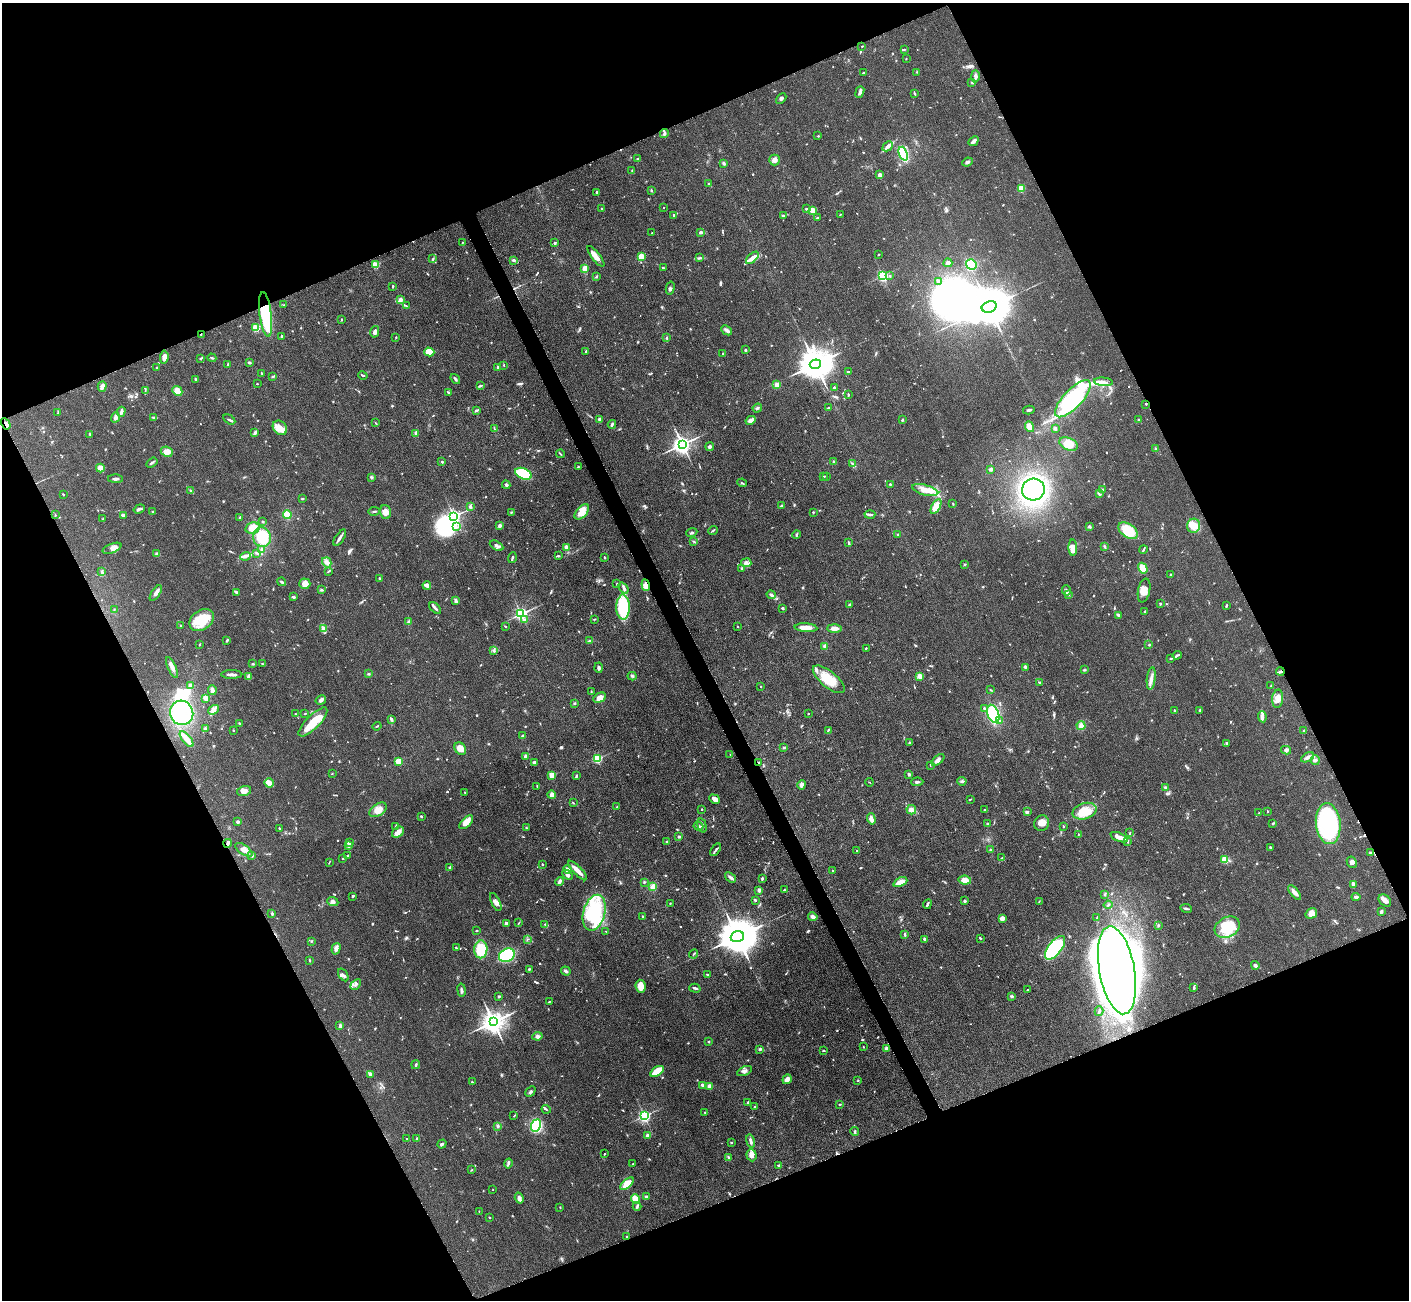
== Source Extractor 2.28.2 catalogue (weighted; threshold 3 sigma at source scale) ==
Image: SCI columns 17-5643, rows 298-5486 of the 5660 x 5649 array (HDU 1 of 3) = the unmasked area's bounding box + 8 px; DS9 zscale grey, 4 x 4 block average (1 PNG px = mean of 4 x 4 image px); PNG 1411 x 1302 px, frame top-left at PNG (2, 3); each listed source drawn as its Kron ellipse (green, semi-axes under 4 px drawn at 4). Shown black and unused: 44% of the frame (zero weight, under 3 of 4 exposures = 2% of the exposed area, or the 3 px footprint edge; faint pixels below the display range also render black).
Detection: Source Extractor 2.28.2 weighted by HDU 2 'WHT'. Background 0.0466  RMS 0.0052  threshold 0.0235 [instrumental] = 3 sigma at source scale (4.5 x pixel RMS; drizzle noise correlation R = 1.50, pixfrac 1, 0.05/0.05 arcsec/px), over >= 5 px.
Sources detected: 927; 4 too faint to see at this stretch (4 x 4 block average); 9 inside a brighter object's white glare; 7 cosmic-ray / hot-pixel residue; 1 long thin detection or spike segment (spike, bleed or trail) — neither listed nor drawn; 21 coinciding with a brighter row at this scale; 33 inside a brighter listed object's ellipse — not listed separately; of the other 852, all 500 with FLUX_AUTO >= 1.95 (the completeness limit of this list) listed and drawn (352 fainter detections not listed), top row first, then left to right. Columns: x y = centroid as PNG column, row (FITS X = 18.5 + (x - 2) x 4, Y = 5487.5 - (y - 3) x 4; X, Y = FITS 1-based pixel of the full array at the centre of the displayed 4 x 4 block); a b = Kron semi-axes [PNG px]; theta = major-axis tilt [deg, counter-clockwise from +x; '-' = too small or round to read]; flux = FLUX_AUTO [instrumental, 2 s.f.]
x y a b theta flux
862 46 2 2 - 2.1
905 49 2 2 - 2.1
906 59 2 2 - 2.1
917 72 2 2 - 2.2
863 73 3 2 - 2.6
975 76 6 3 90 8.5
972 83 3 2 - 2.6
860 92 6 3 70 8.6
914 93 3 2 - 3.4
781 98 6 3 44 6
664 133 5 3 - 6.3
818 136 2 2 - 3
973 141 6 3 43 15
888 146 6 3 43 15
903 154 7 3 -69 290
638 159 3 2 - 3.6
775 160 5 5 - 14
967 162 5 3 - 6.3
724 164 3 3 - 4.6
632 171 2 2 - 3.1
880 175 2 2 - 41
709 183 4 2 - 2.3
1021 188 4 3 - 26
651 190 3 2 - 2.2
597 192 2 2 - 4.3
663 207 2 2 - 2.8
806 208 4 2 - 2.8
602 209 2 2 - 2.7
812 210 2 2 - 100
674 215 4 2 - 4.2
783 215 3 2 - 4.3
840 215 2 2 - 2.3
817 218 3 2 - 3.5
701 232 3 3 - 6.2
652 233 2 2 - 2.3
462 242 2 2 - 2
555 243 2 2 - 5.7
878 254 2 2 - 2.6
596 256 13 3 -52 23
642 257 3 3 - 40
700 258 2 2 - 2.6
752 258 8 4 43 19
433 259 3 2 - 3.8
514 260 3 2 - 6.1
948 263 4 3 - 9
971 264 5 5 - 83
376 265 2 2 - 130
663 267 2 2 - 4.1
585 269 4 3 - 26
596 276 3 2 - 4.1
882 276 2 2 - 470
890 276 2 2 - 5.5
938 281 4 2 - 4.1
393 286 3 2 - 3.2
670 288 7 3 76 6
400 299 2 2 - 29
284 305 2 2 - 2.5
406 306 4 2 - 3.6
989 307 7 5 21 15000
266 314 22 6 -83 290
341 320 3 2 - 2.1
256 328 2 2 - 150
727 330 6 3 -42 8.8
375 332 6 4 76 9.3
201 334 3 2 - 2.7
282 336 2 2 - 6.2
396 337 3 2 - 2.2
667 338 3 2 - 3.3
746 350 2 2 - 12
586 351 3 2 - 2.3
429 352 5 4 - 51
723 354 2 2 - 4.5
164 357 7 4 85 14
201 358 3 2 - 2.5
212 358 4 2 - 3.6
249 363 3 2 - 5.9
815 364 5 5 - 8900
228 365 3 2 - 2.5
504 365 2 2 - 2.3
157 367 2 2 - 2.9
498 367 2 2 - 24
848 372 4 2 - 3.1
261 373 3 2 - 2.3
363 375 5 2 - 3.8
272 377 3 2 - 2.8
195 379 2 2 - 4.9
455 379 5 2 - 5.6
1103 382 9 3 -6 11
257 384 2 2 - 2
777 385 2 2 - 71
102 386 5 3 - 17
481 386 3 2 - 3.1
834 388 2 2 - 5.4
145 390 2 2 - 2
177 391 5 3 - 33
448 392 3 2 - 3.1
848 394 3 2 - 2.7
1073 399 24 9 47 640
1146 404 3 2 - 2
757 408 5 2 - 4.4
828 408 3 2 - 4.5
476 410 4 2 - 4.4
1029 410 6 2 14 5.1
121 412 5 3 - 8.4
58 413 4 2 - 3.1
115 417 5 3 - 10
154 417 4 2 - 3.7
229 419 6 2 -30 5.4
599 419 2 2 - 27
751 420 5 3 - 19
902 420 2 2 - 5.7
1139 420 2 2 - 2.4
375 423 3 2 - 2.2
6 424 6 3 -60 12
612 424 4 2 - 6.6
1029 427 5 4 - 26
280 428 8 6 -48 25
494 429 4 2 - 2.2
1055 429 3 2 - 3.6
255 432 4 2 - 9.3
416 433 4 3 - 8.3
90 434 3 2 - 2.3
682 444 3 3 - 2000
1068 444 10 6 -24 45
710 447 4 3 - 6.9
1155 448 3 2 - 3.5
167 452 6 5 - 26
560 454 4 2 - 3
442 462 2 2 - 8.7
834 462 2 2 - 25
152 463 6 2 35 6.1
853 464 3 2 - 2.9
578 467 3 2 - 2
100 468 4 4 - 22
991 469 3 3 - 4.1
523 474 9 5 -23 220
826 476 2 2 - 2.4
371 477 3 3 - 4.3
823 477 2 2 - 5
116 479 7 2 0 8.5
742 483 5 2 - 3.3
890 484 2 2 - 8.7
506 485 4 2 - 4.8
1033 489 11 11 - 660
925 490 13 5 -16 37
1103 490 2 2 - 6.2
191 491 3 2 - 2
63 494 2 2 - 2.1
1099 494 3 2 - 3.4
302 499 3 2 - 2.7
953 504 3 2 - 2.4
470 506 2 2 - 5.7
782 506 4 2 - 4.3
936 506 8 3 61 54
139 509 6 2 20 13
152 511 2 2 - 2.4
374 511 5 2 - 4.3
386 512 7 5 -74 23
511 512 2 2 - 2
582 512 9 5 48 36
813 512 2 2 - 3.8
870 514 5 2 - 6.4
55 515 2 2 - 2.6
287 515 4 4 - 29
123 516 4 3 - 11
454 516 2 2 - 840
240 517 2 2 - 2.5
103 519 3 2 - 2.3
263 521 3 2 - 2.2
499 526 3 3 - 8.8
1194 526 7 6 - 24
456 527 3 2 - 5.3
1089 527 2 2 - 7.8
253 528 7 5 15 33
713 530 5 2 - 3.6
1128 531 11 6 -35 87
692 532 6 2 22 4.6
898 534 2 2 - 2.6
797 535 4 2 - 4.4
262 537 10 9 - 87
340 538 9 2 56 11
694 541 4 2 - 3.7
849 543 3 2 - 4.6
497 546 7 2 -28 10
1105 546 4 2 - 4.4
566 547 2 2 - 27
112 548 10 4 21 24
1073 548 8 4 -88 32
262 550 2 2 - 13
1143 550 4 2 - 3.6
257 553 4 2 - 4.1
157 554 3 3 - 6.7
245 556 5 3 - 8.5
558 556 4 2 - 4
604 557 3 2 - 2.7
512 558 5 2 - 5.1
327 562 5 3 - 9.6
746 563 5 2 - 7.3
964 565 3 2 - 3.5
742 568 2 2 - 3.8
1143 568 5 4 - 49
101 571 3 2 - 3
329 571 3 2 - 2.9
1171 574 2 2 - 9.4
379 578 3 2 - 3.4
282 582 4 2 - 4.8
305 584 5 5 - 25
617 584 2 2 - 3.4
427 585 4 2 - 22
646 585 6 4 -71 23
623 588 6 3 -51 7.6
321 590 3 2 - 4.2
1066 590 5 2 - 5.6
1144 591 12 6 78 30
236 592 4 2 - 12
156 593 9 3 56 15
771 595 4 2 - 7.5
1068 595 2 2 - 2.3
293 597 3 2 - 4.7
456 601 3 2 - 4.3
1161 603 2 2 - 2.6
850 605 3 2 - 4.3
1226 606 3 2 - 3.5
623 607 12 6 -90 180
435 608 7 2 -43 8.8
783 608 2 2 - 5.6
114 610 2 2 - 2.2
1145 611 2 2 - 7.9
521 614 2 2 - 890
1118 615 3 3 - 4
594 619 3 2 - 2.1
202 620 13 9 34 78
525 620 3 2 - 3.2
409 622 4 3 - 7.1
180 626 2 2 - 2.2
505 626 2 2 - 2.3
738 627 2 2 - 2
806 628 11 4 -4 25
834 628 7 3 0 20
324 629 3 2 - 3.5
227 640 3 2 - 5.5
589 641 3 2 - 2.2
200 644 2 2 - 2.2
1149 645 2 2 - 3.5
825 646 4 3 - 8.5
866 648 2 2 - 2.1
494 651 3 2 - 3.4
1177 655 4 2 - 4.2
1171 658 3 2 - 3.5
253 664 3 2 - 3.1
262 664 2 2 - 2.2
172 667 11 3 -65 13
1025 667 4 2 - 3.4
598 668 5 2 - 7
1084 670 4 2 - 2.8
1280 671 4 3 - 5.7
232 674 11 2 1 11
369 674 3 2 - 3.4
632 676 4 2 - 3.7
920 676 2 2 - 72
249 677 3 2 - 17
1151 678 11 3 83 15
829 679 19 8 -39 80
1040 682 4 2 - 3.7
190 685 3 3 - 10
1271 685 2 2 - 2.2
761 686 2 2 - 2.1
212 690 5 3 - 12
991 690 4 2 - 2.5
591 692 3 2 - 2.1
205 698 3 3 - 16
600 698 7 4 28 23
1278 699 9 5 85 24
321 700 5 3 - 10
574 703 2 2 - 7.6
984 708 2 2 - 4.3
213 710 6 3 35 10
1175 710 2 2 - 4.3
1200 710 2 2 - 4
182 713 12 11 - 250
296 714 4 2 - 3.1
305 714 2 2 - 2.5
808 714 2 2 - 2
993 714 9 5 -69 150
1262 717 5 4 - 12
391 719 4 2 - 8.1
1000 721 4 2 - 4.2
313 722 19 6 45 69
240 723 3 2 - 3.2
377 726 4 2 - 3.1
1081 726 4 4 - 16
205 728 2 2 - 5.2
233 730 2 2 - 2.4
828 730 3 2 - 3.1
1304 731 2 2 - 2
523 736 3 2 - 6.8
187 739 9 3 -51 49
910 743 2 2 - 4.6
1227 743 2 2 - 6.5
784 747 4 2 - 4
460 749 7 5 -54 27
1286 750 5 3 - 7.6
730 755 3 2 - 2.1
526 756 2 2 - 50
1307 757 7 3 30 9.3
597 759 2 2 - 310
938 760 7 4 41 12
1315 760 5 3 - 5.6
399 762 2 2 - 100
535 762 3 2 - 9
759 762 2 2 - 2.5
931 765 2 2 - 2.2
332 774 2 2 - 2.8
909 774 4 2 - 5.3
551 775 2 2 - 120
576 776 3 2 - 3
962 781 4 2 - 4.6
869 782 4 2 - 2
917 782 6 2 3 6.9
269 783 5 2 - 43
802 785 5 3 - 9.9
537 786 3 2 - 2.2
1166 787 3 2 - 8.1
244 791 7 5 13 18
465 792 2 2 - 2.5
552 795 4 3 - 18
715 799 6 3 -38 22
970 799 3 2 - 2.8
573 803 2 2 - 2.4
617 807 2 2 - 2.2
702 809 2 2 - 2.3
984 809 3 2 - 2.5
378 810 10 6 35 27
911 810 5 5 - 15
1085 811 12 8 18 66
1267 811 2 2 - 2.5
1027 812 4 3 - 4.7
1259 813 2 2 - 2.8
421 816 2 2 - 3.5
871 819 6 3 -73 24
238 822 2 2 - 8.7
466 822 8 4 44 31
1042 823 8 7 - 23
1273 823 3 2 - 3
988 824 3 3 - 3.4
1328 824 20 12 -83 530
702 825 7 2 -76 7.6
395 826 4 2 - 3.5
698 826 5 3 - 6.3
1063 826 2 2 - 2.4
280 828 3 2 - 2.1
526 828 3 2 - 3.5
398 832 7 5 36 20
1130 832 4 2 - 2.6
1078 834 2 2 - 2.4
679 837 2 2 - 6.6
1119 837 9 3 -23 24
1127 841 3 2 - 2.7
666 842 2 2 - 2.7
227 843 4 3 - 8
350 843 3 2 - 3.6
349 846 4 3 - 8.9
1270 847 3 2 - 3.8
244 850 10 4 -35 21
716 850 7 2 57 6.6
990 850 3 2 - 2.2
857 851 3 2 - 2.1
1370 853 2 2 - 5.7
348 855 3 2 - 3.4
252 856 3 2 - 2.5
1002 858 3 2 - 2.4
343 859 2 2 - 3.9
1225 859 2 2 - 190
1352 862 6 4 -62 11
329 863 3 2 - 2.1
543 864 3 2 - 2.7
450 867 3 2 - 5.7
567 869 4 3 - 12
577 870 13 3 -46 28
833 870 2 2 - 2.3
567 875 6 4 -44 12
731 877 6 3 -36 9.6
762 878 3 2 - 5.7
965 880 6 4 -7 27
559 881 4 3 - 9
644 882 2 2 - 2.4
900 882 7 3 24 37
1353 884 2 2 - 32
653 887 4 3 - 16
759 890 2 2 - 40
784 890 3 2 - 2.8
1294 892 9 3 -52 15
1105 894 3 2 - 2.9
353 896 3 2 - 3.8
1356 897 4 2 - 8.8
755 900 3 2 - 4.8
1385 900 7 5 -43 15
965 901 3 2 - 5.1
333 902 6 4 -23 12
496 902 10 3 -64 13
1039 902 3 2 - 2.3
670 903 2 2 - 2.4
927 904 5 2 - 6.3
1108 905 4 2 - 3.3
1186 908 6 2 -9 4.9
1381 911 4 2 - 7
272 913 3 2 - 3.9
594 913 18 11 74 240
1311 913 6 5 - 27
643 916 2 2 - 3.4
813 917 5 3 - 10
1097 917 3 2 - 2.6
1002 918 4 3 - 13
519 923 4 2 - 2.1
506 924 3 3 - 9.5
545 924 3 2 - 2.9
1158 925 3 2 - 4.4
1227 927 13 10 28 130
476 931 2 2 - 2.7
606 931 2 2 - 2.3
905 935 3 2 - 4.9
737 937 7 5 19 13000
980 938 2 2 - 2.1
527 939 2 2 - 2.3
924 939 3 2 - 5.6
311 941 3 2 - 2.5
456 948 3 2 - 2.8
1055 948 14 6 52 380
336 949 6 3 72 16
481 949 9 6 88 82
694 954 5 2 - 3
507 955 8 6 24 290
309 960 3 2 - 3.5
1255 965 4 3 - 6.4
529 969 3 2 - 3.7
1117 970 44 17 -80 6100
566 971 5 3 - 8.3
343 975 7 3 -57 8.3
708 975 4 2 - 2.8
356 984 6 3 43 6.8
641 986 6 5 - 29
1194 987 3 2 - 3.1
695 988 6 2 -17 6.7
461 990 6 3 -81 7
1028 990 2 2 - 5.4
499 996 4 2 - 2.8
1012 996 3 2 - 5.6
549 1001 3 2 - 2.1
1099 1011 5 2 - 3.6
493 1022 4 4 - 3400
340 1026 4 3 - 4.8
537 1036 5 4 - 8.7
708 1042 2 2 - 9
863 1047 2 2 - 2
760 1049 2 2 - 4.2
886 1049 2 2 - 53
824 1051 3 2 - 2.1
416 1065 4 2 - 4.8
657 1071 8 3 33 84
744 1071 8 3 24 10
370 1075 3 2 - 2.4
787 1079 5 3 - 17
858 1080 3 2 - 2.3
472 1082 2 2 - 7.3
702 1085 3 2 - 6.7
709 1086 3 3 - 18
530 1092 6 3 43 5.7
747 1103 3 2 - 3.5
840 1104 3 2 - 2.1
755 1107 2 2 - 4.1
546 1109 4 2 - 3.3
705 1112 2 2 - 3
514 1116 3 2 - 2.1
644 1116 2 2 - 740
497 1126 3 2 - 3.5
536 1126 6 4 68 190
855 1131 4 2 - 4.4
648 1136 2 2 - 67
407 1139 2 2 - 2.3
417 1139 2 2 - 17
751 1141 7 3 -77 8.3
731 1143 2 2 - 3.8
442 1144 5 2 - 5.9
604 1154 3 2 - 2.1
751 1155 6 5 - 12
728 1157 3 2 - 4.1
508 1163 5 3 - 6
633 1164 3 2 - 2.2
778 1165 4 2 - 3.7
472 1170 3 2 - 2.9
627 1184 8 4 43 47
493 1190 2 2 - 3
646 1197 2 2 - 9.6
519 1198 5 3 - 14
635 1199 5 3 - 34
637 1206 4 2 - 4.9
560 1207 2 2 - 2.2
479 1211 2 2 - 2
489 1217 3 2 - 2.4
626 1236 2 2 - 2.4
Overlapping masked pixels (flux is a lower limit): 9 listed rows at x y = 266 314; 201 334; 1146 404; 6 424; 646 585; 1280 671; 759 762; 227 843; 1117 970
Diffuse or blended objects may show on this block-average render without a row.